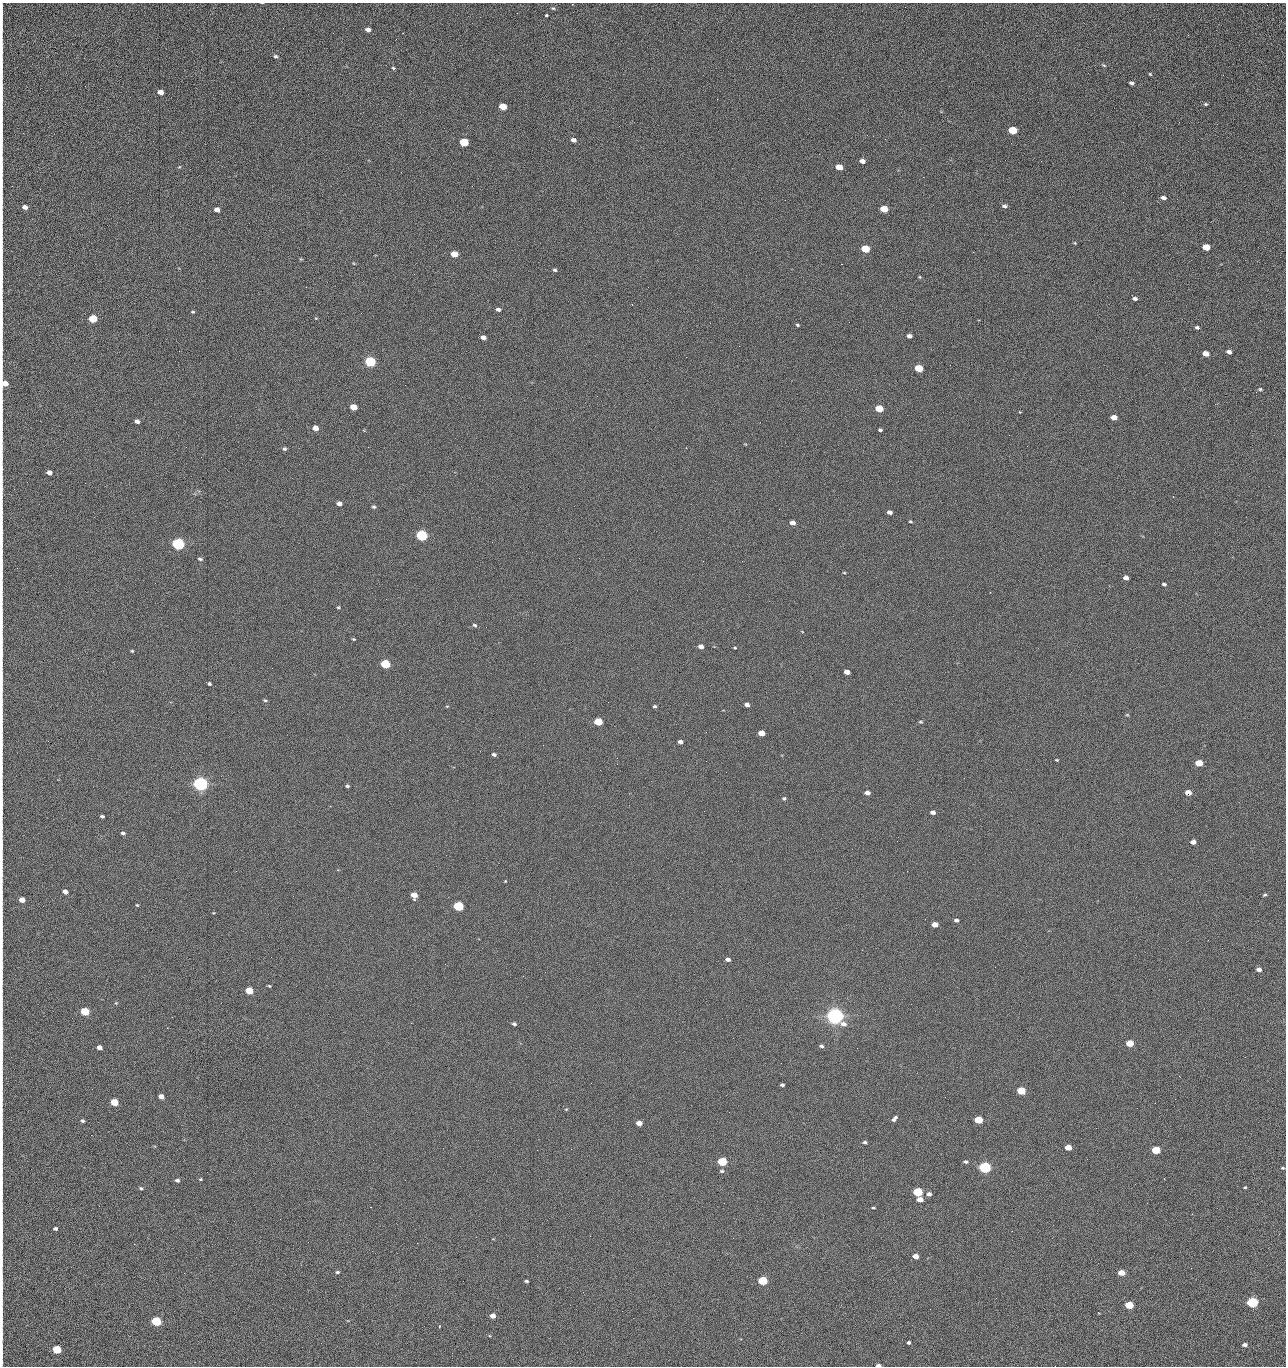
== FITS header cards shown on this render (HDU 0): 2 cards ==
NAXIS1  =                 1284 /fastest changing axis
NAXIS2  =                 1364 /next to fastest changing axis

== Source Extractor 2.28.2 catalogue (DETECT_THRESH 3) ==
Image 1284 x 1364 px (HDU 0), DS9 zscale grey, 1 PNG px = 1 image px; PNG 1288 x 1368 px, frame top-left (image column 1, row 1364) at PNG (2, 3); no overlay
Background 126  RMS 15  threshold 43.7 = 3 sigma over >= 5 px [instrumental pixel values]
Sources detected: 227; all 227 listed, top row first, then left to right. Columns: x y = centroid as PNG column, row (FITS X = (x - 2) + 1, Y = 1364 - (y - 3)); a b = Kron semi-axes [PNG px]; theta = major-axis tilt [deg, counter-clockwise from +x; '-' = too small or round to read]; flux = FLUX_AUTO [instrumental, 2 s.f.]
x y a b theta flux
553 8 5 4 - 1.3e+03
546 15 3 3 - 3.4e+03
2 19 14 2 90 2.9e+03
368 29 5 4 - 5.0e+03
403 33 2 2 - 5.6e+02
1188 35 3 2 - 1.7e+03
2 45 14 2 90 2.5e+03
275 56 5 5 - 1.8e+03
1104 65 6 4 -20 1.3e+03
393 68 5 4 - 1.3e+03
1150 74 4 3 - 9.6e+02
2 77 8 2 90 1.4e+03
1131 83 4 3 - 2.6e+03
2 86 11 2 90 2.0e+03
160 92 5 4 - 8.3e+03
2 100 10 2 90 2.0e+03
1206 104 5 4 - 1.3e+03
503 106 5 4 - 2.3e+04
2 118 10 2 90 1.6e+03
1179 122 2 2 - 1.2e+03
1013 130 6 4 -12 4.4e+04
885 139 3 2 - 1.7e+03
573 140 5 4 - 3.8e+03
464 142 6 5 - 5.4e+04
862 161 5 4 - 6.0e+03
1041 161 2 2 - 1.9e+03
2 167 7 2 90 1.1e+03
179 167 5 4 - 1.0e+03
839 167 5 4 - 1.6e+04
923 177 2 2 - 1.8e+04
1164 198 6 4 -15 3.6e+03
785 200 2 2 - 6.1e+02
1123 202 3 2 - 8.2e+02
1004 206 6 4 -12 2.7e+03
25 207 5 4 - 4.9e+03
217 209 5 4 - 6.1e+03
884 209 6 4 -12 2.8e+04
1075 243 4 3 - 9.0e+02
1206 247 5 4 - 2.4e+04
865 249 5 4 - 4.1e+04
454 254 5 4 - 2.0e+04
301 259 4 4 - 9.5e+02
841 264 2 2 - 2.7e+04
555 270 4 3 - 1.6e+03
2 274 12 2 90 2.3e+03
920 277 4 4 - 9.1e+02
306 287 2 2 - 7.1e+02
1135 299 4 4 - 2.7e+03
498 309 4 3 - 3.0e+03
193 312 4 3 - 1.1e+03
316 318 4 3 - 6.7e+02
93 319 5 4 - 5.2e+04
2 322 21 2 90 3.9e+03
710 323 2 2 - 3.3e+03
797 325 5 3 - 1.2e+03
1197 327 5 4 - 2.2e+03
909 336 5 4 - 3.8e+03
483 337 5 4 - 5.1e+03
739 346 2 2 - 4.3e+02
1229 352 4 4 - 4.2e+03
1206 354 5 4 - 1.0e+04
370 362 6 5 - 1.6e+05
919 368 5 4 - 3.9e+04
5 383 8 5 -73 1.3e+04
1260 389 3 3 - 1.3e+03
1256 392 2 2 - 1.5e+03
354 407 5 4 - 2.0e+04
879 408 5 4 - 3.3e+04
1020 412 3 2 - 9.0e+02
1114 417 5 4 - 9.8e+03
137 421 5 4 - 4.7e+03
315 428 5 4 - 9.5e+03
880 430 4 3 - 5.0e+03
1009 435 2 2 - 3.3e+03
1027 446 2 2 - 5.3e+02
186 447 2 2 - 3.2e+03
686 448 3 3 - 8.3e+02
284 449 5 5 - 2.0e+03
49 472 5 4 - 5.7e+03
85 483 2 2 - 8.9e+02
339 503 5 4 - 5.2e+03
374 507 5 4 - 1.7e+03
779 509 2 2 - 5.2e+02
890 512 5 4 - 3.5e+03
910 521 4 3 - 1.1e+03
792 523 5 4 - 5.0e+03
2 530 17 2 90 2.8e+03
422 535 6 5 - 1.9e+05
492 542 2 2 - 2.7e+03
178 544 6 5 - 3.2e+05
200 559 6 4 -21 1.7e+03
742 561 3 2 - 7.5e+02
2 565 18 2 90 2.6e+03
17 568 2 2 - 4.9e+02
844 573 4 3 - 8.6e+02
1126 578 4 4 - 5.4e+03
1164 584 4 3 - 2.0e+03
338 607 4 3 - 1.1e+03
474 625 6 4 -8 1.7e+03
354 639 4 3 - 1.0e+03
701 646 5 4 - 5.1e+03
735 648 3 3 - 9.0e+02
132 651 4 4 - 9.5e+02
2 652 14 2 90 2.2e+03
385 664 5 4 - 9.0e+04
847 672 5 4 - 7.4e+03
209 684 4 3 - 1.9e+03
265 700 5 4 - 1.4e+03
747 705 4 4 - 4.2e+03
447 706 5 3 - 7.9e+02
655 706 5 3 - 1.3e+03
1127 715 6 4 0 9.1e+02
598 722 5 4 - 4.7e+04
920 722 6 4 -1 1.2e+03
2 729 9 2 90 1.3e+03
706 732 3 2 - 8.4e+02
761 733 5 4 - 1.4e+04
680 742 4 4 - 3.5e+03
543 745 2 2 - 3.1e+03
494 754 5 4 - 2.5e+03
1057 760 3 2 - 9.5e+02
706 761 2 2 - 2.0e+03
1199 763 5 4 - 2.6e+04
617 764 2 2 - 2.4e+03
726 772 2 2 - 2.5e+03
200 784 6 5 - 6.9e+05
347 786 4 4 - 1.5e+03
1188 792 5 4 - 1.2e+04
867 793 5 4 - 6.0e+03
2 798 14 2 90 2.4e+03
784 798 5 5 - 1.4e+03
933 812 5 4 - 3.9e+03
102 816 4 3 - 1.9e+03
2 826 10 2 90 1.5e+03
123 833 4 3 - 2.1e+03
897 841 3 2 - 6.8e+02
1193 842 5 4 - 5.9e+03
2 846 14 2 90 2.2e+03
337 870 4 3 - 8.9e+02
505 881 3 3 - 7.4e+02
65 892 5 4 - 5.7e+03
414 895 5 5 - 1.3e+04
1265 895 5 3 - 1.4e+03
22 900 5 4 - 1.0e+04
137 905 3 3 - 8.9e+02
458 906 5 4 - 1.2e+05
956 920 4 3 - 2.6e+03
935 924 5 4 - 9.5e+03
2 934 9 2 90 1.5e+03
728 959 5 4 - 3.5e+03
2 965 14 2 90 2.5e+03
1259 969 5 4 - 4.5e+03
523 976 2 2 - 2.2e+03
269 986 4 3 - 1.0e+03
249 991 5 4 - 3.3e+04
116 1003 5 4 - 9.6e+02
85 1011 5 4 - 5.3e+04
835 1016 6 5 - 1.0e+06
411 1023 2 2 - 5.6e+03
514 1024 4 3 - 2.1e+03
2 1037 27 2 90 4.4e+03
1130 1043 5 4 - 2.9e+04
821 1046 5 4 - 2.3e+03
99 1047 5 4 - 6.4e+03
857 1048 2 2 - 1.3e+03
1245 1057 2 2 - 1.9e+03
1179 1076 3 2 - 2.7e+03
782 1085 4 3 - 2.1e+03
1021 1091 5 4 - 4.8e+04
161 1096 5 4 - 7.3e+03
114 1102 5 4 - 3.1e+04
1155 1103 2 2 - 8.4e+02
566 1109 5 3 - 8.7e+02
729 1112 3 2 - 9.2e+02
894 1119 7 4 49 2.7e+03
978 1120 5 4 - 4.4e+04
82 1121 4 4 - 1.9e+03
639 1123 5 4 - 8.8e+03
91 1135 2 2 - 2.4e+03
865 1142 5 4 - 2.0e+03
1068 1147 5 4 - 1.7e+04
571 1149 2 2 - 9.7e+02
2 1150 11 2 90 1.7e+03
1156 1150 5 4 - 5.8e+04
1087 1159 2 2 - 1.4e+03
722 1162 5 4 - 8.0e+04
965 1162 4 3 - 2.2e+03
985 1167 5 5 - 2.7e+05
1282 1168 4 3 - 1.1e+03
722 1171 6 4 -1 1.6e+03
200 1179 4 3 - 1.0e+03
177 1180 5 4 - 2.6e+03
1245 1187 4 3 - 1.1e+03
141 1188 5 4 - 1.4e+03
918 1192 5 4 - 8.4e+04
929 1194 5 4 - 3.7e+03
920 1199 5 4 - 9.4e+03
873 1208 4 3 - 1.2e+03
1192 1214 2 2 - 4.5e+02
280 1219 2 2 - 2.1e+03
2 1227 20 2 90 3.8e+03
55 1228 4 3 - 2.1e+03
476 1237 2 2 - 7.2e+03
308 1242 2 2 - 1.8e+03
417 1243 2 2 - 5.5e+03
134 1244 3 2 - 5.9e+02
916 1256 5 4 - 9.0e+03
2 1263 13 2 90 2.1e+03
337 1272 5 4 - 1.6e+03
1121 1273 5 4 - 1.4e+04
526 1281 4 3 - 1.6e+03
762 1281 5 4 - 8.0e+04
583 1292 2 2 - 4.3e+02
996 1298 2 2 - 2.7e+03
2 1301 11 2 90 1.6e+03
1252 1302 5 4 - 1.9e+05
1129 1305 5 4 - 4.6e+04
622 1311 3 2 - 7.3e+02
493 1316 5 4 - 7.8e+03
156 1321 5 5 - 1.0e+05
439 1327 4 2 - 6.5e+02
909 1342 4 3 - 2.0e+03
321 1343 2 2 - 1.5e+03
1244 1345 5 4 - 3.4e+03
57 1350 5 4 - 5.5e+04
878 1365 5 3 - 2.9e+03
1055 1366 2 2 - 1.9e+03
At the frame edge (FLAGS 8, measured only in part): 27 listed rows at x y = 2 19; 2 45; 2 77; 2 86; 2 100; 2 118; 2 167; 25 207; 2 274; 2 322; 5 383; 2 530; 2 565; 2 652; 2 729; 2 798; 2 826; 2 846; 2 934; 2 965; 2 1037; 2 1150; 2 1227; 2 1263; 2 1301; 878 1365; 1055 1366

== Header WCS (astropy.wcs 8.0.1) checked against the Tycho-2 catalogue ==
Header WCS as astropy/WCSLIB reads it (CRVAL/CRPIX/CD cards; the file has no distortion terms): RA---TAN/DEC--TAN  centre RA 15:41:42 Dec +51:58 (235.42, +51.97 deg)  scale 1.26 arcsec/px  FOV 26.9' x 28.5'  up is +92 deg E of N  parity flipped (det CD > 0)
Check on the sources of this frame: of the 60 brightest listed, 10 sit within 2.0 arcsec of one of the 12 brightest Tycho-2 stars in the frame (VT <= 12.29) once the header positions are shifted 0.79 arcsec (0.30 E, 0.73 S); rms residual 1.02 arcsec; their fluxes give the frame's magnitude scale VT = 24.49 - 2.5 log10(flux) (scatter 0.24 mag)
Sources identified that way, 10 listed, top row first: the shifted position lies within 2.0 arcsec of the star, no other Tycho-2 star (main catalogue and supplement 1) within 4.0 arcsec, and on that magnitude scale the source's flux lands within +1.5 / -3 mag of the star's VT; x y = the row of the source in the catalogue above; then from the Tycho-2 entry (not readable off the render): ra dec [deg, ICRS J2000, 3 dp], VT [Tycho-2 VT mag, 2 dp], TYC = Tycho-2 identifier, HIP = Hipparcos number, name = IAU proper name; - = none
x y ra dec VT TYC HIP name
370 362 235.614 +52.064 11.61 3489-1132-1 - -
422 535 235.514 +52.049 11.19 3489-1407-1 - -
178 544 235.515 +52.133 11.12 3489-1380-1 - -
200 784 235.378 +52.130 9.31 3489-1322-1 76850 -
458 906 235.303 +52.042 11.52 3489-958-1 - -
835 1016 235.232 +51.912 9.59 3489-824-1 - -
918 1192 235.131 +51.886 12.29 3489-908-1 - -
762 1281 235.084 +51.941 11.45 3489-1346-1 - -
1252 1302 235.062 +51.771 11.53 3489-1453-1 - -
156 1321 235.075 +52.152 11.74 3489-912-1 - -